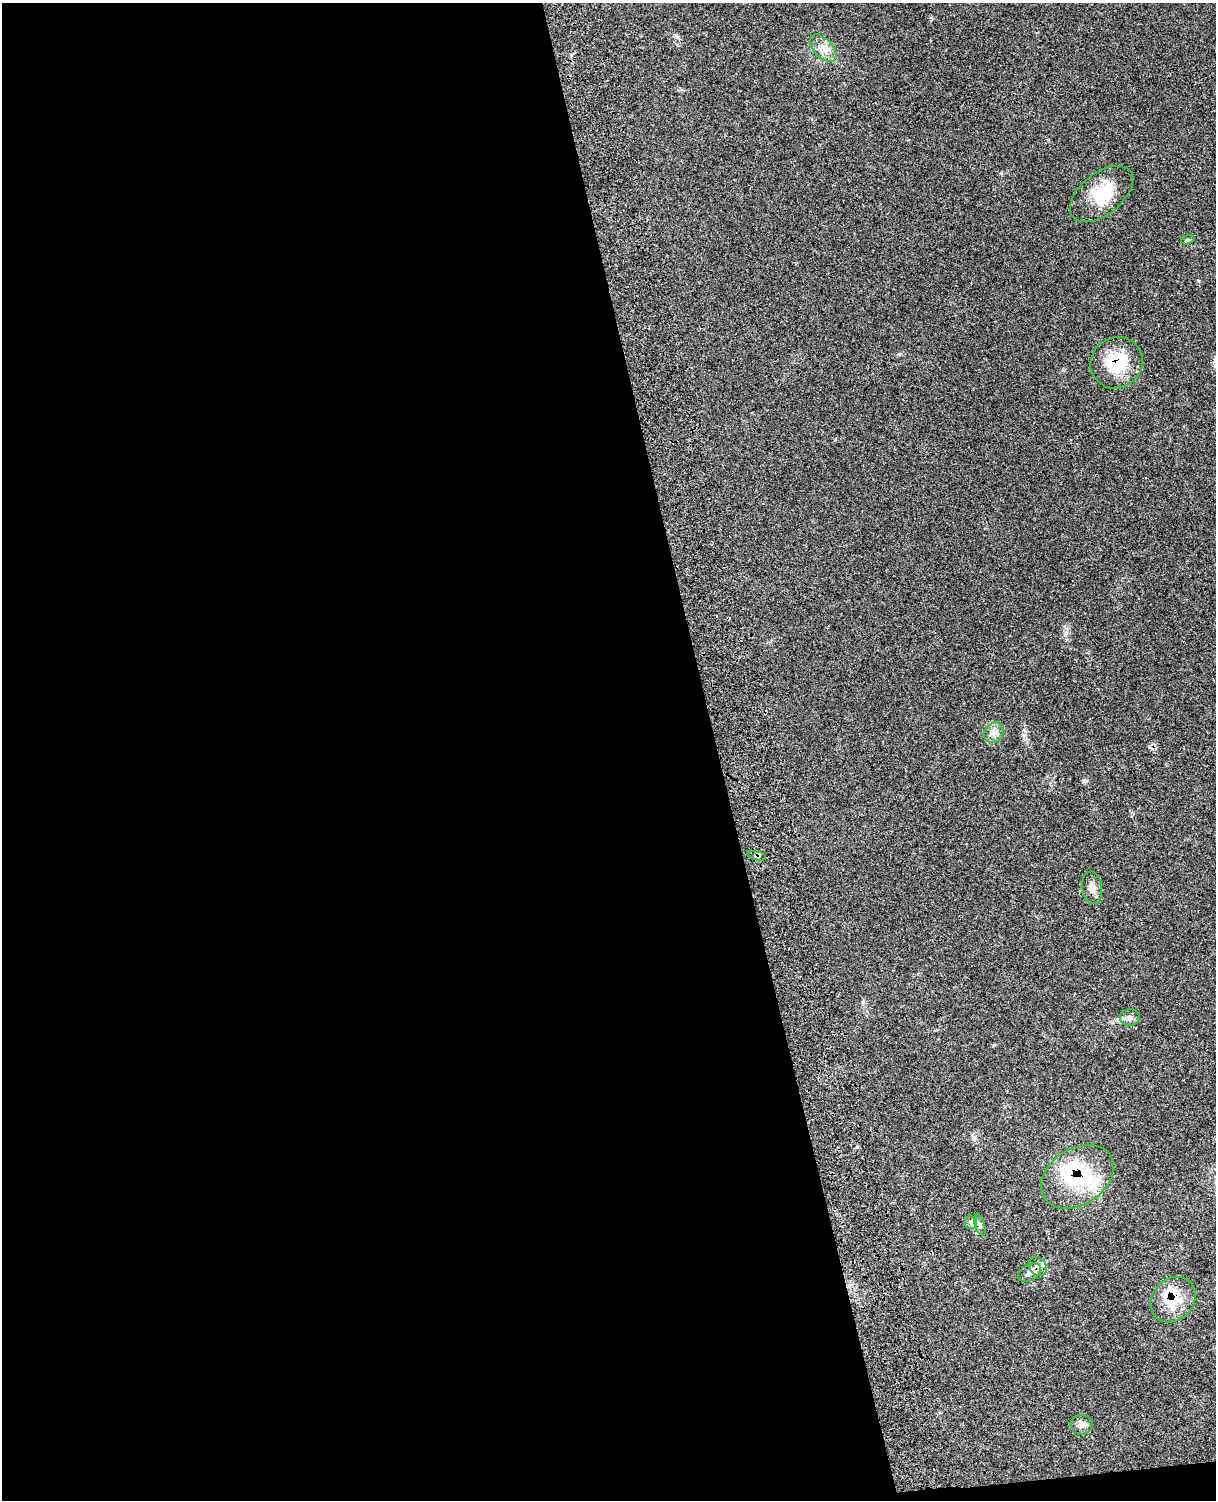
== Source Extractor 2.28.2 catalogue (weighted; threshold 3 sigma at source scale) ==
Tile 9 of 4 x 3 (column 1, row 3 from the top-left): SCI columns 130-1343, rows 278-1775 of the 5102 x 4931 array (HDU 1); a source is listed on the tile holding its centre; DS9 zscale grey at full resolution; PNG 1218 x 1502 px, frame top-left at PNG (2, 3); each listed source drawn as its Kron ellipse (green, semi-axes under 4 px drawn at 4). Shown black and unused: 59% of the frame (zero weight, under 3 of 4 exposures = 6% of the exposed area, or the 3 px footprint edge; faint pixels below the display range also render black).
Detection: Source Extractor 2.28.2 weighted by HDU 2 'WHT'; one run over the whole footprint, this tile lists its part. Background 0.0975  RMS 0.0064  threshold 0.0286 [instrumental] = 3 sigma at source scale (4.5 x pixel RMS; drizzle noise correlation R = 1.50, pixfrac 1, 0.05/0.05 arcsec/px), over >= 5 px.
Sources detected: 17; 2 inside a brighter object's white glare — neither listed nor drawn; the other 15 listed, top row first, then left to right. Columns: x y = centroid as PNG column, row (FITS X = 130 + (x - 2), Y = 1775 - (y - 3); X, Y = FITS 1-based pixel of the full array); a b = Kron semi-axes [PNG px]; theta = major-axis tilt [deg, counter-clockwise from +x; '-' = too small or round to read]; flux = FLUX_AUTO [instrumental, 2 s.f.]
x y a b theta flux
823 48 16 9 -46 6
1101 194 37 20 39 23
1188 240 7 4 18 0.88
1117 363 27 25 40 28
994 733 11 9 46 3.8
757 856 9 4 -11 1.3
1092 888 16 10 -81 4.4
1130 1017 10 8 2 2.7
1077 1177 39 28 33 46
971 1222 6 6 - 1.7
980 1225 11 5 -70 2
1038 1267 10 8 -51 3.5
1030 1273 12 8 28 3.1
1173 1300 25 20 46 21
1082 1425 11 10 - 3.1
Overlapping masked pixels (flux is a lower limit): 6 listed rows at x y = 1117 363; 757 856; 1077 1177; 1038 1267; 1030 1273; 1173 1300
Unlisted compact peaks at least as high as the median listed source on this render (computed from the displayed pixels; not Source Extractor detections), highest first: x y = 1084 781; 863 1002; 677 37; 1024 735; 899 354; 1065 634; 974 1137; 1199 281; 1064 626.